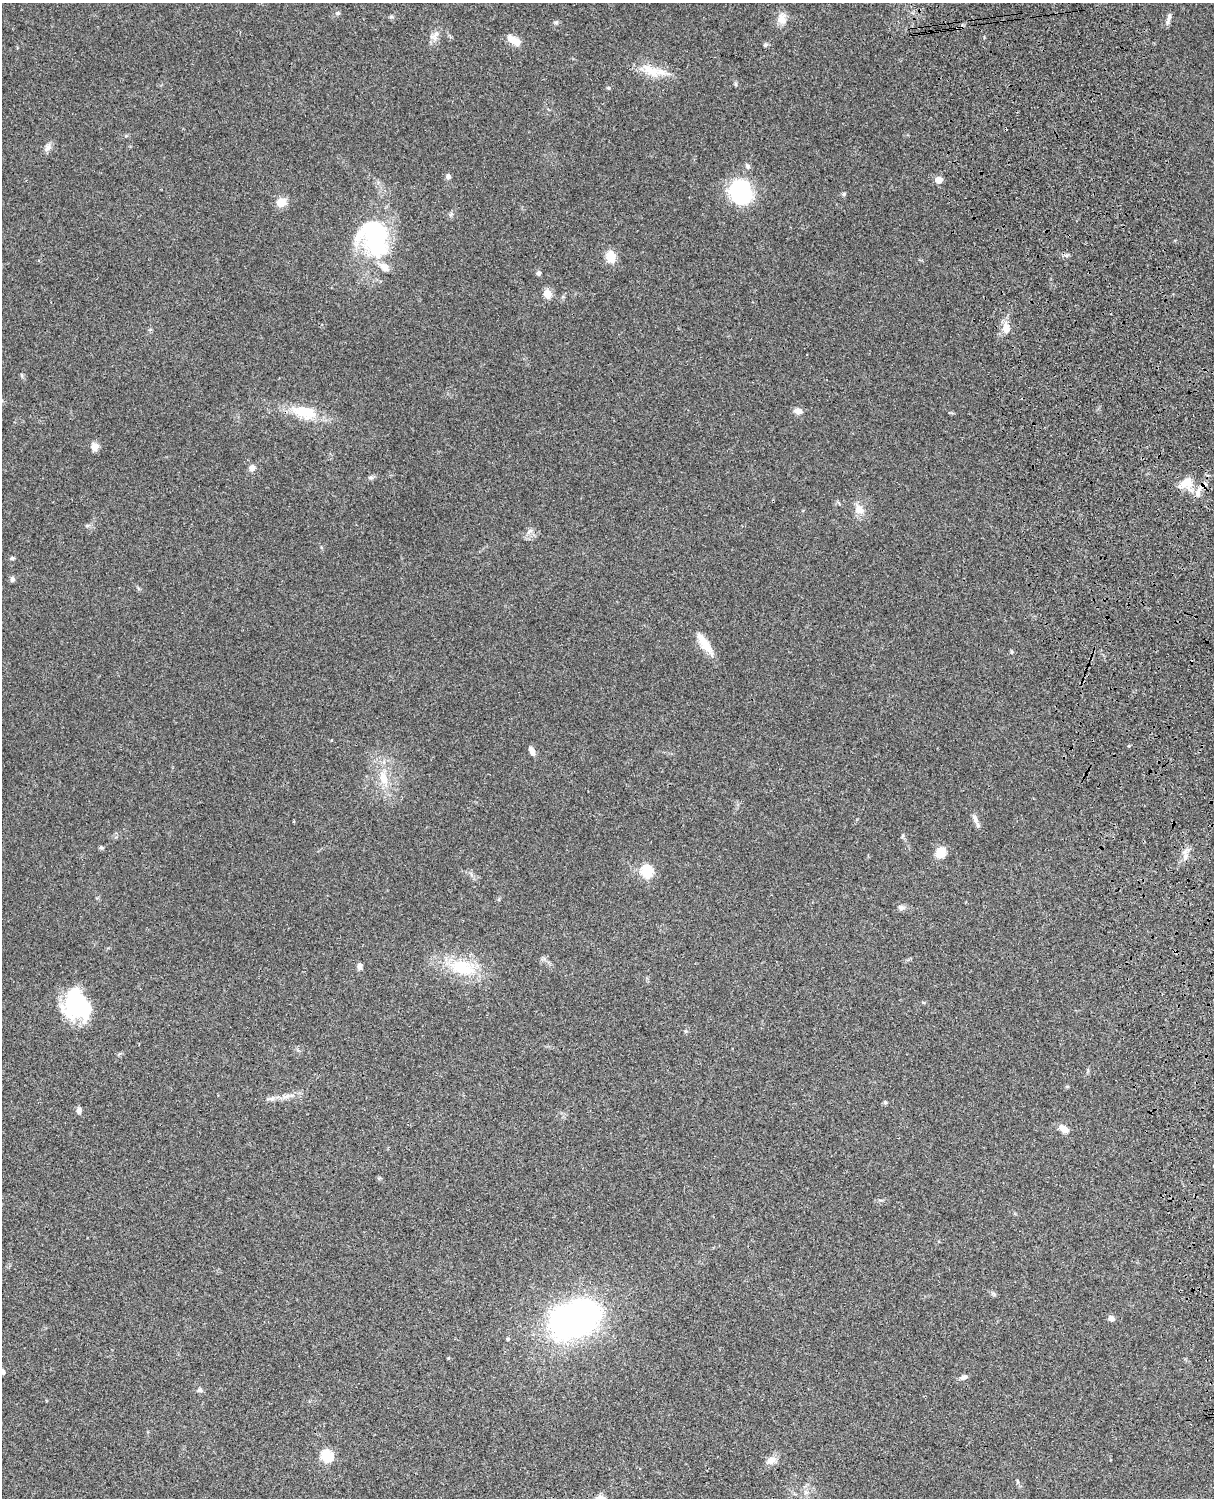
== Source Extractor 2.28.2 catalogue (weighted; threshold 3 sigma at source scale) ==
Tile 6 of 4 x 3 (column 2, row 2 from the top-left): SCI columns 1334-2545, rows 1773-3268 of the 5088 x 4927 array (HDU 1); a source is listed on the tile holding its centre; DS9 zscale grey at full resolution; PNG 1216 x 1500 px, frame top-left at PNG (2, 3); no overlay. Shown black and unused: <1% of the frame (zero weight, under 3 of 4 exposures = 6% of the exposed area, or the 3 px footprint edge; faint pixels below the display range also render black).
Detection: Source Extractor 2.28.2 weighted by HDU 2 'WHT'; one run over the whole footprint, this tile lists its part. Background 0.0923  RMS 0.0062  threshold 0.0279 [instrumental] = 3 sigma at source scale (4.5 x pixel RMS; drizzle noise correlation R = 1.50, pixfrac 1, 0.05/0.05 arcsec/px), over >= 5 px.
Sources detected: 70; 2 inside a brighter object's white glare — not listed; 2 inside a brighter listed object's ellipse — not listed separately; the other 66 listed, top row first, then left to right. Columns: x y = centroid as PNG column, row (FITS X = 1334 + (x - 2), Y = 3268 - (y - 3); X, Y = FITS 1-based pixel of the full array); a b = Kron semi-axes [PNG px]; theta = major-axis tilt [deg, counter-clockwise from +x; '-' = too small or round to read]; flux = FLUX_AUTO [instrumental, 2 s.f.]
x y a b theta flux
338 13 6 5 - 1.1
391 17 6 4 -17 0.85
1169 17 11 5 81 2.2
782 19 15 10 -78 5.7
556 23 6 6 - 1.3
436 34 12 7 45 3.3
513 40 16 7 -32 7.4
765 45 6 4 43 0.91
652 71 27 12 -35 12
735 84 6 4 -89 0.82
608 88 5 5 - 0.72
48 147 13 6 59 2.5
748 166 8 6 -54 1.4
448 176 6 6 - 2
938 180 5 5 - 9.8
741 192 29 24 -65 43
844 194 5 5 - 0.86
281 202 13 10 22 6.6
374 239 39 25 29 53
610 256 14 10 -76 8.6
385 267 15 10 -36 5.1
539 273 6 5 - 1.4
547 294 5 5 - 20
1006 328 13 9 -89 6.2
798 411 9 6 -13 3.7
305 412 30 14 -14 20
95 446 9 9 - 4
252 468 8 7 - 2.7
370 477 8 6 1 1.3
1186 483 15 12 42 10
1198 492 15 7 71 4.2
859 509 15 12 -43 5.9
12 558 6 4 -1 0.97
12 579 7 6 - 1.5
704 643 33 9 -56 9.9
1012 652 5 3 - 0.68
1129 746 3 3 - 0.89
532 751 11 6 -57 2.7
383 778 19 11 -73 10
975 819 13 6 -63 2.9
902 836 6 4 71 0.74
101 848 6 4 17 0.82
941 852 13 12 - 7
1185 856 8 6 70 2.7
647 872 6 6 - 55
901 907 10 7 -18 2
360 966 9 6 -87 2.1
462 967 38 20 -20 28
77 1006 31 25 -68 49
685 1031 6 4 -71 0.67
1067 1086 5 3 - 0.62
286 1096 13 6 19 3.2
271 1099 10 5 7 2.2
885 1102 5 5 - 0.84
79 1110 8 6 -89 2.2
1064 1129 12 7 -34 5
1111 1318 7 5 -26 2.8
574 1319 40 26 24 250
508 1339 5 4 - 0.76
3 1372 6 5 - 1.5
964 1377 11 5 18 2.2
199 1390 8 6 -6 1.7
327 1456 6 6 - 66
771 1460 13 9 23 4.2
1017 1481 6 4 -88 0.74
806 1492 7 5 -30 1.7
Isophote crosses this tile's border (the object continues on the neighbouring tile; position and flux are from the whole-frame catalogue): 1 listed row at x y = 3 1372